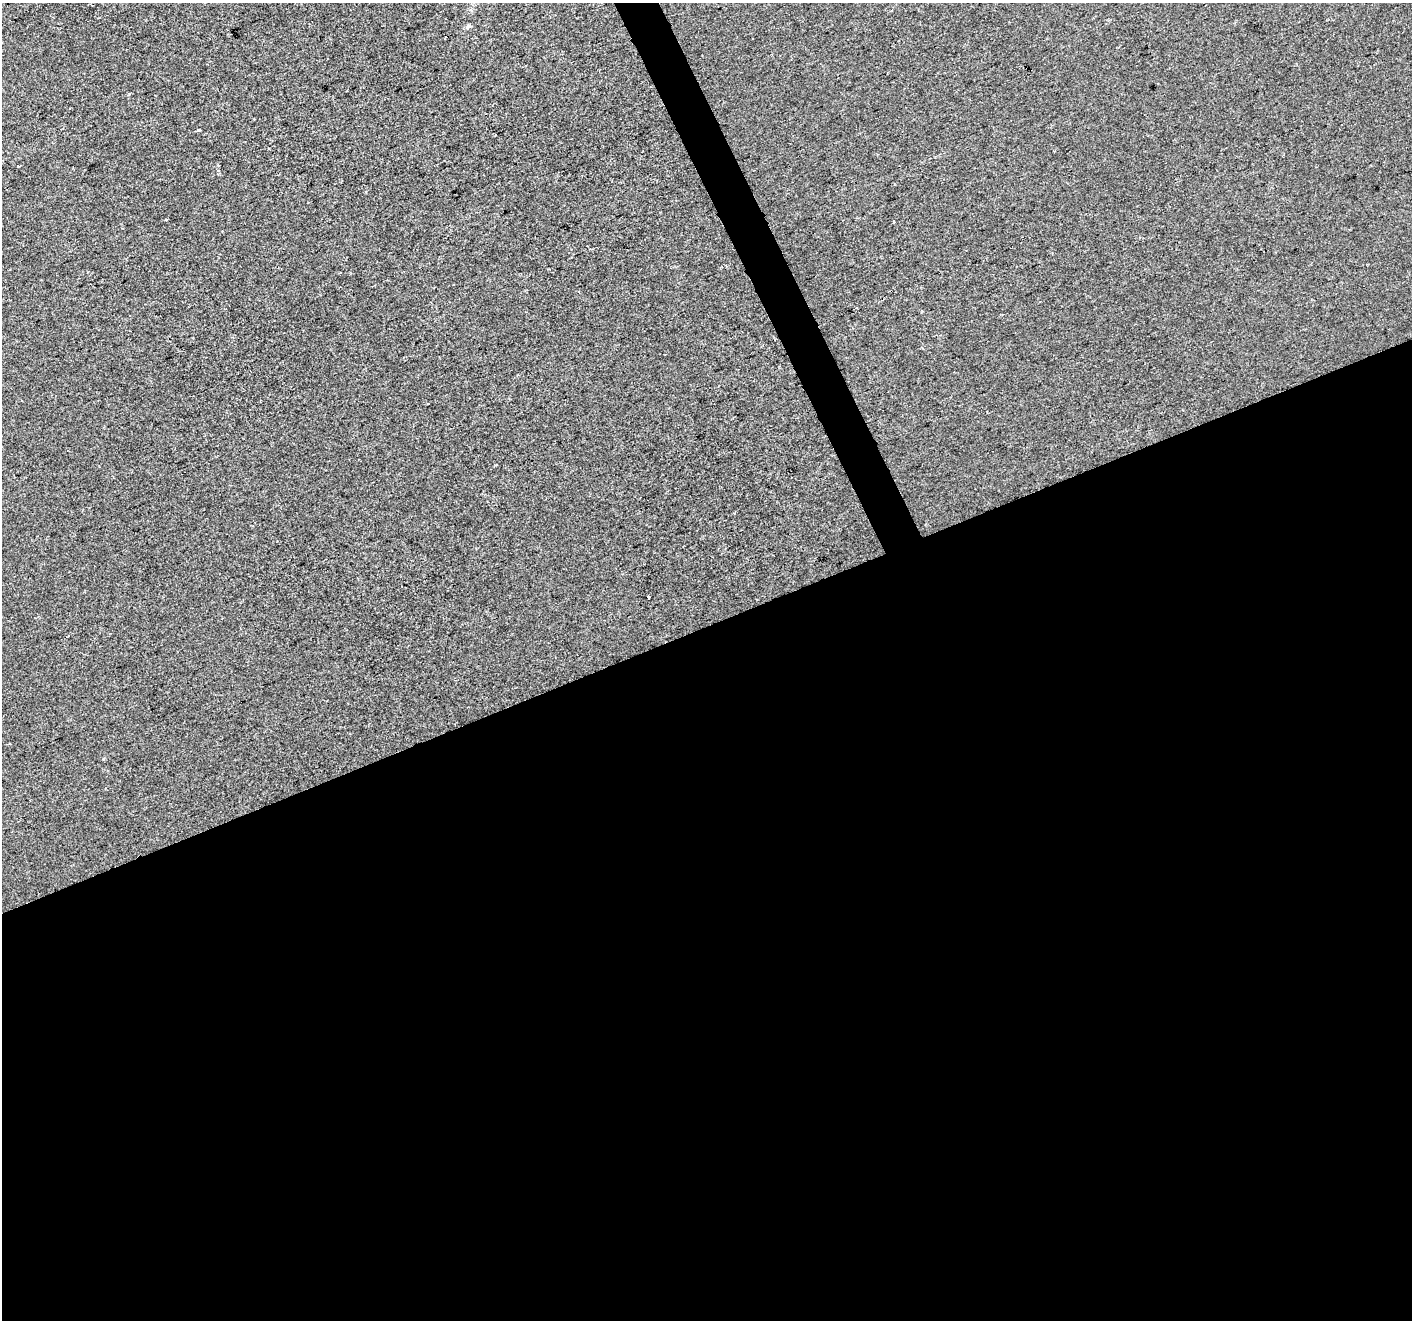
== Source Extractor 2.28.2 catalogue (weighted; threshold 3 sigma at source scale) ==
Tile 15 of 4 x 4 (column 3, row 4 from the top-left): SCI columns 2824-4233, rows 145-1462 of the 5644 x 5504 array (HDU 1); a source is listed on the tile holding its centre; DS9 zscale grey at full resolution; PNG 1414 x 1322 px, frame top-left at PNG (2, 3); no overlay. Shown black and unused: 54% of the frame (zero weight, under 2 of 3 exposures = <1% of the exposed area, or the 3 px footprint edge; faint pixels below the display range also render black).
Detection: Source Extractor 2.28.2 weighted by HDU 2 'WHT'; one run over the whole footprint, this tile lists its part. Background -3.68e-04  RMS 0.0056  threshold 0.0253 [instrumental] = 3 sigma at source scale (4.5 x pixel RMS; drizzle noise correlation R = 1.50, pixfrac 1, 0.0396/0.0396 arcsec/px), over >= 5 px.
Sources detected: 5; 2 cosmic-ray / hot-pixel residue — not listed; the other 3 listed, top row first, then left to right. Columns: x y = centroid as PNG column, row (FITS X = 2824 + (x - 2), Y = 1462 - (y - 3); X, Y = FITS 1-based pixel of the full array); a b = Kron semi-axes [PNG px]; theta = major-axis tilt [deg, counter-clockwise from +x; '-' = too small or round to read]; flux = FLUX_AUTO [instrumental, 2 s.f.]
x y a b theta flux
468 26 8 4 62 1
198 130 3 3 - 1.8
893 222 3 3 - 1.9